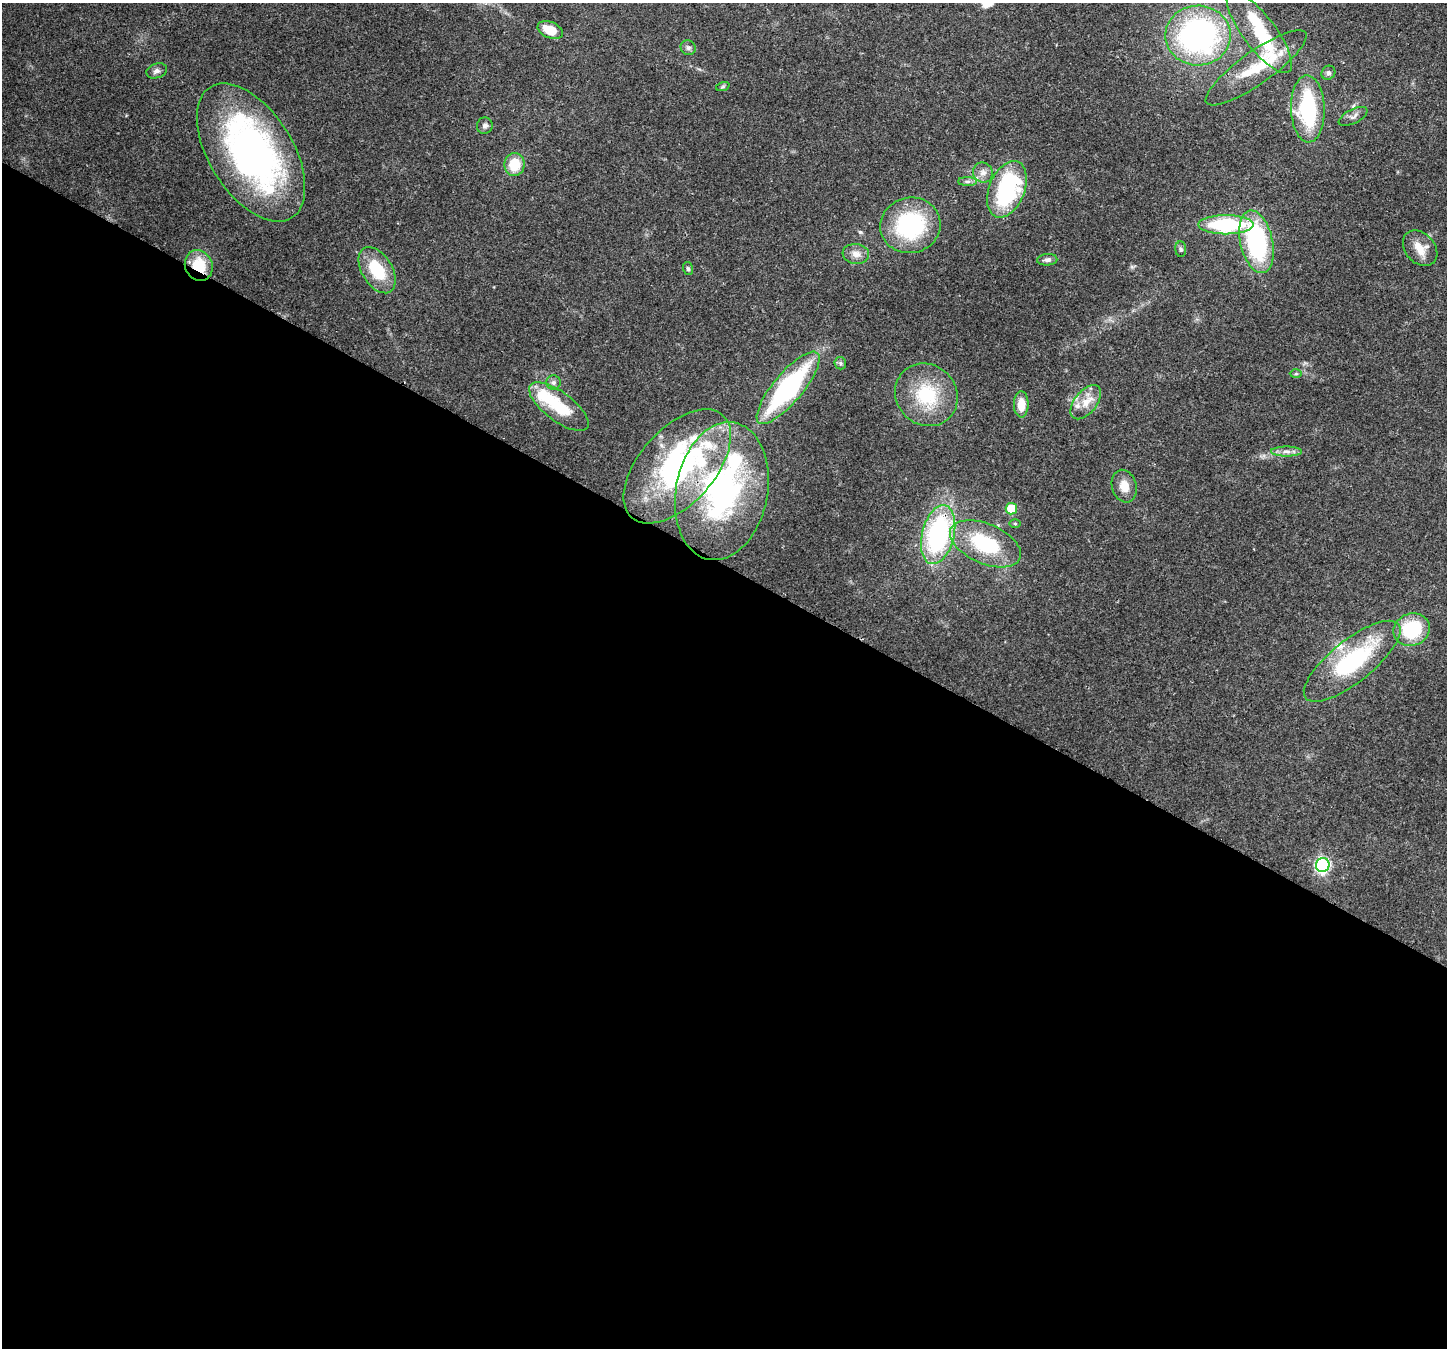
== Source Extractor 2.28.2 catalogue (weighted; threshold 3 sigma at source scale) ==
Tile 14 of 4 x 4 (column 2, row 4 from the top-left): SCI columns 1520-2964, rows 359-1704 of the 5923 x 6035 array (HDU 1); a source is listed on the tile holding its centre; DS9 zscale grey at full resolution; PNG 1449 x 1350 px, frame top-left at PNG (2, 3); each listed source drawn as its Kron ellipse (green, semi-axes under 4 px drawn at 4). Shown black and unused: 58% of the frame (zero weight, under 3 of 4 exposures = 8% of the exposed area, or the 3 px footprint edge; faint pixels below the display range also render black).
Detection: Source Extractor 2.28.2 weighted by HDU 2 'WHT'; one run over the whole footprint, this tile lists its part. Background 0.121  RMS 0.0044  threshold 0.0197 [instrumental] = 3 sigma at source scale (4.5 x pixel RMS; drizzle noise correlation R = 1.50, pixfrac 1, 0.0396/0.0396 arcsec/px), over >= 5 px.
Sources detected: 56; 1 inside a brighter object's white glare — neither listed nor drawn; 10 inside a brighter listed object's ellipse — not listed separately; the other 45 listed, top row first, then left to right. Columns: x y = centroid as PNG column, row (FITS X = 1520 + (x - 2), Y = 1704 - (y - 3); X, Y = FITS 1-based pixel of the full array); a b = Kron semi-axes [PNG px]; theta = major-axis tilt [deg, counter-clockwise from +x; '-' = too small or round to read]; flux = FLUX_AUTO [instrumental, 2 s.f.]
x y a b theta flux
550 30 13 8 -23 8.3
1259 32 49 16 -53 25
1198 36 32 30 1 110
688 48 8 7 - 1.3
1256 68 60 16 35 18
157 71 10 7 16 1.7
1328 73 7 6 - 1.1
723 86 7 4 19 0.64
1308 109 33 17 -88 41
1353 116 16 7 27 2.1
485 126 8 7 - 1.5
251 153 77 42 -58 150
514 164 12 10 81 12
983 172 10 9 - 2.8
967 181 9 4 0 1.1
1007 189 29 17 68 54
910 225 30 28 12 46
1226 225 27 9 0 41
1256 242 32 16 -77 57
1420 248 20 14 -48 6.5
1181 249 8 5 -86 1
856 254 13 10 -8 3.4
1047 260 10 6 4 1.6
199 266 15 13 -63 15
688 269 6 5 - 0.8
377 270 25 15 -58 19
840 363 6 5 - 0.87
1296 374 6 4 1 0.55
553 383 7 7 - 1.3
788 388 45 14 50 73
926 395 33 30 -44 26
1086 402 20 11 51 6.3
1021 404 13 7 -89 6.2
559 407 36 14 -37 20
1286 451 15 5 0 2.5
677 466 69 37 48 88
1124 486 16 12 -73 5.4
722 491 70 46 79 100
1011 509 5 5 - 15
1015 524 6 4 -1 0.54
938 535 30 16 76 68
985 544 38 20 -24 32
1412 630 18 16 22 26
1352 661 59 21 38 49
1323 865 7 7 - 73
Overlapping masked pixels (flux is a lower limit): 3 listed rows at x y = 199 266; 677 466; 938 535